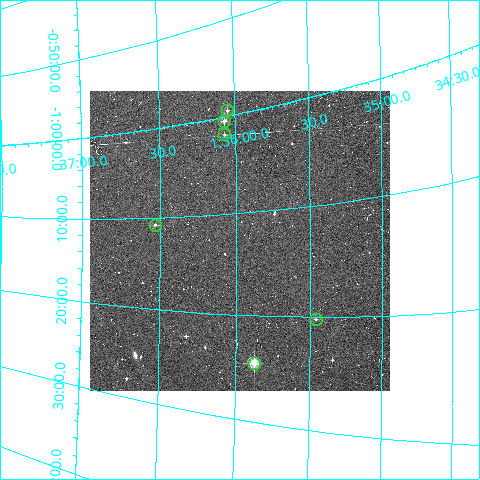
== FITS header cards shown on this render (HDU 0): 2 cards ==
NAXIS1  =                  300
NAXIS2  =                  300

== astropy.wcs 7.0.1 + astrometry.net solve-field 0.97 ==
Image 300 x 300 px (HDU 0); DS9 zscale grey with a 90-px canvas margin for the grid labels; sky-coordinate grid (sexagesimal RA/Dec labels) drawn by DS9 from the SOLVED WCS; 6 Tycho-2 reference stars matched to detected sources circled (green)
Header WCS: RA---TAN/DEC--TAN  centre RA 01:35:58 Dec -01:12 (23.99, -1.20 deg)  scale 6 arcsec/px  FOV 30.0' x 30.0'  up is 0 deg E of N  parity normal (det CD < 0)
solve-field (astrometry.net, Tycho-2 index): VERIFIED the header's WCS against the Tycho-2 star catalogue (verified at 2 index scales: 6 matches each, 0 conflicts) and refined it, rather than solving blind
Solved WCS: RA---TAN-SIP/DEC--TAN-SIP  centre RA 01:35:59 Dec -01:13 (23.99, -1.21 deg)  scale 6 arcsec/px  FOV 30.0' x 29.9'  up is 0 deg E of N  parity normal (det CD < 0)
The solver's refit moves the header's centre by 27 arcsec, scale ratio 1.001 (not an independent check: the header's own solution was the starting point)
Tycho-2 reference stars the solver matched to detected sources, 6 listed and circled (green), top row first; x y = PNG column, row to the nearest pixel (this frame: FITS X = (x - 90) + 1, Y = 300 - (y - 91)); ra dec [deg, ICRS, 3 dp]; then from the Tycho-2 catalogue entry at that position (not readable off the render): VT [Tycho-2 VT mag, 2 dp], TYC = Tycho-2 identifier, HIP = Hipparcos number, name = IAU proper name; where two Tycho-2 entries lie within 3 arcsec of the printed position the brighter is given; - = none
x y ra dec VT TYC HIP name
227 110 24.013 -0.988 11.62 4685-519-1 - -
224 121 24.018 -1.005 10.87 4685-758-1 - -
224 134 24.018 -1.029 11.27 4685-728-1 - -
155 225 24.133 -1.179 11.14 4685-1450-1 - -
316 319 23.865 -1.336 11.22 4685-849-1 - -
254 363 23.969 -1.409 9.26 4685-1016-1 - -